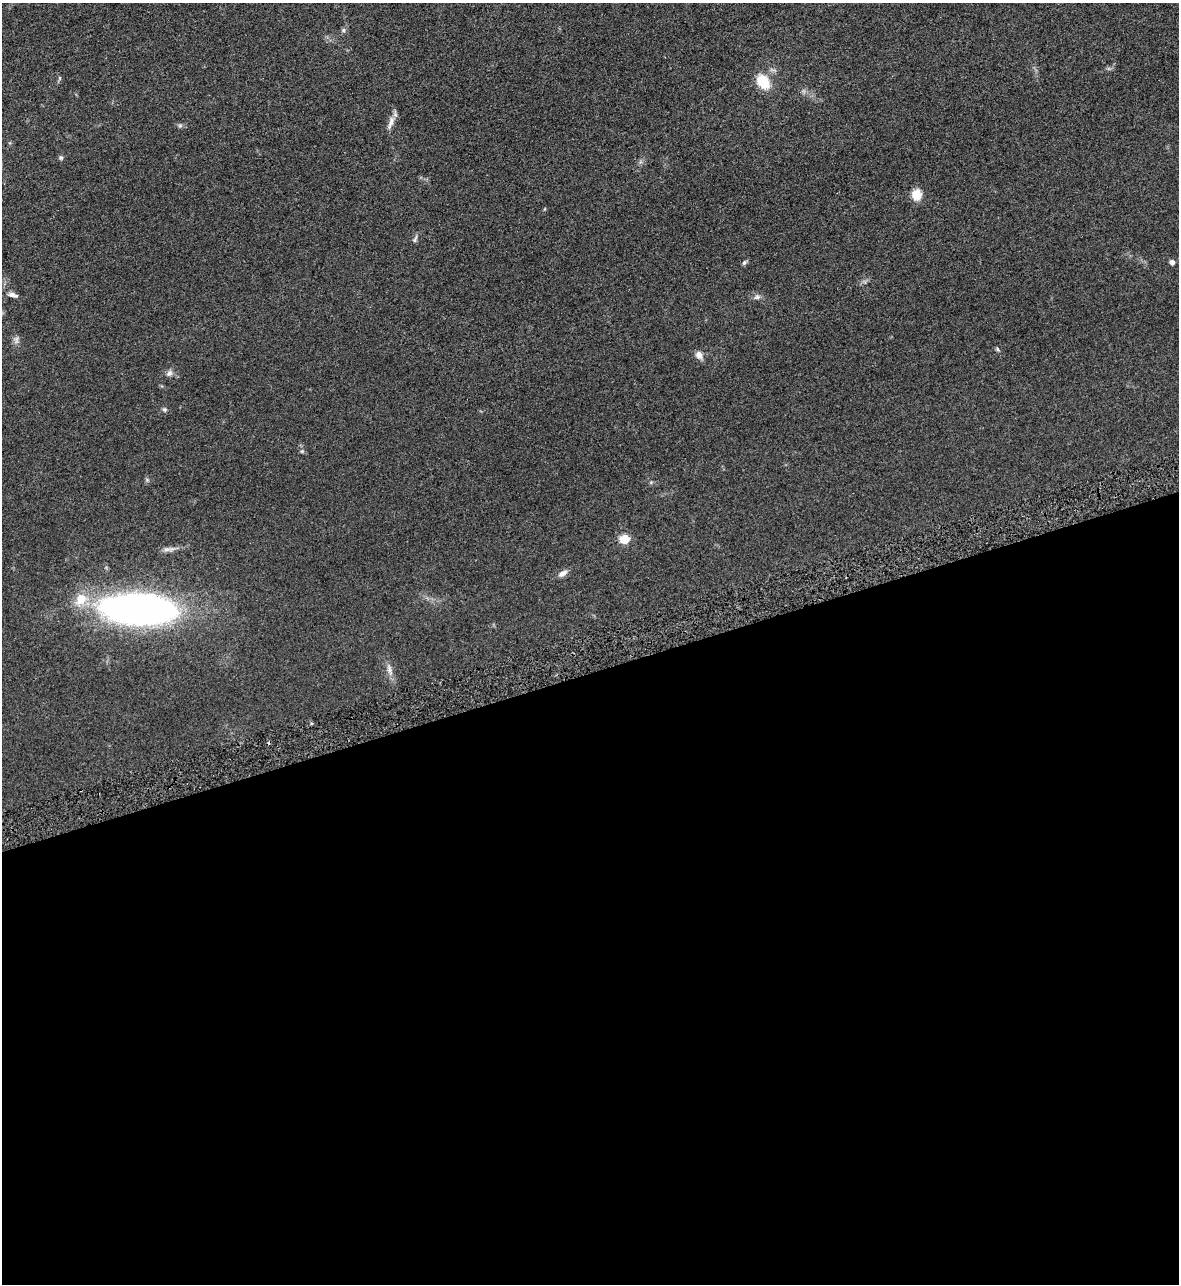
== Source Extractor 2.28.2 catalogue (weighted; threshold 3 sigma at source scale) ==
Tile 15 of 4 x 4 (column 3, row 4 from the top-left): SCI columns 2538-3714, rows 53-1334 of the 5195 x 5235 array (HDU 1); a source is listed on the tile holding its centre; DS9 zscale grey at full resolution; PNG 1181 x 1286 px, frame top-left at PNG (2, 3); no overlay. Shown black and unused: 48% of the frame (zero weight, under 3 of 5 exposures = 4% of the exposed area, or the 3 px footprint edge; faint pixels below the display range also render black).
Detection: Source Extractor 2.28.2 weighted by HDU 2 'WHT'; one run over the whole footprint, this tile lists its part. Background 0.047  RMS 0.0063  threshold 0.0284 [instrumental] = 3 sigma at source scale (4.5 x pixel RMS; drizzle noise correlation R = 1.50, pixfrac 1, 0.05/0.05 arcsec/px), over >= 5 px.
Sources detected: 25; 1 cosmic-ray / hot-pixel residue — not listed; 1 inside a brighter listed object's ellipse — not listed separately; the other 23 listed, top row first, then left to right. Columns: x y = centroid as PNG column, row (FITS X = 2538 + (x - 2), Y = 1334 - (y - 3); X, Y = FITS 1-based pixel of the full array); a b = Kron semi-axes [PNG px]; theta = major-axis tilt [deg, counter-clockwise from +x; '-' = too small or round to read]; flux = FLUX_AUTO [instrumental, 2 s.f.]
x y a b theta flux
343 30 6 5 - 1.3
60 78 6 4 90 0.82
763 82 15 11 -55 16
391 122 21 7 72 3.9
180 126 7 4 1 1.1
61 158 6 5 - 1.1
916 195 11 10 - 8.9
415 239 12 4 64 1.4
1172 262 5 4 - 2.9
744 263 7 5 62 1.1
13 295 13 6 -13 2.7
757 297 9 7 17 1.9
16 340 12 5 -86 2.1
997 349 6 4 -38 0.91
699 355 10 8 -53 3.5
169 373 10 7 48 2.1
164 410 6 6 - 1.1
302 451 5 4 - 0.78
624 539 5 5 - 30
168 549 18 6 2 2.8
563 573 13 7 30 3
139 609 74 27 -3 290
389 669 18 6 -74 3.8